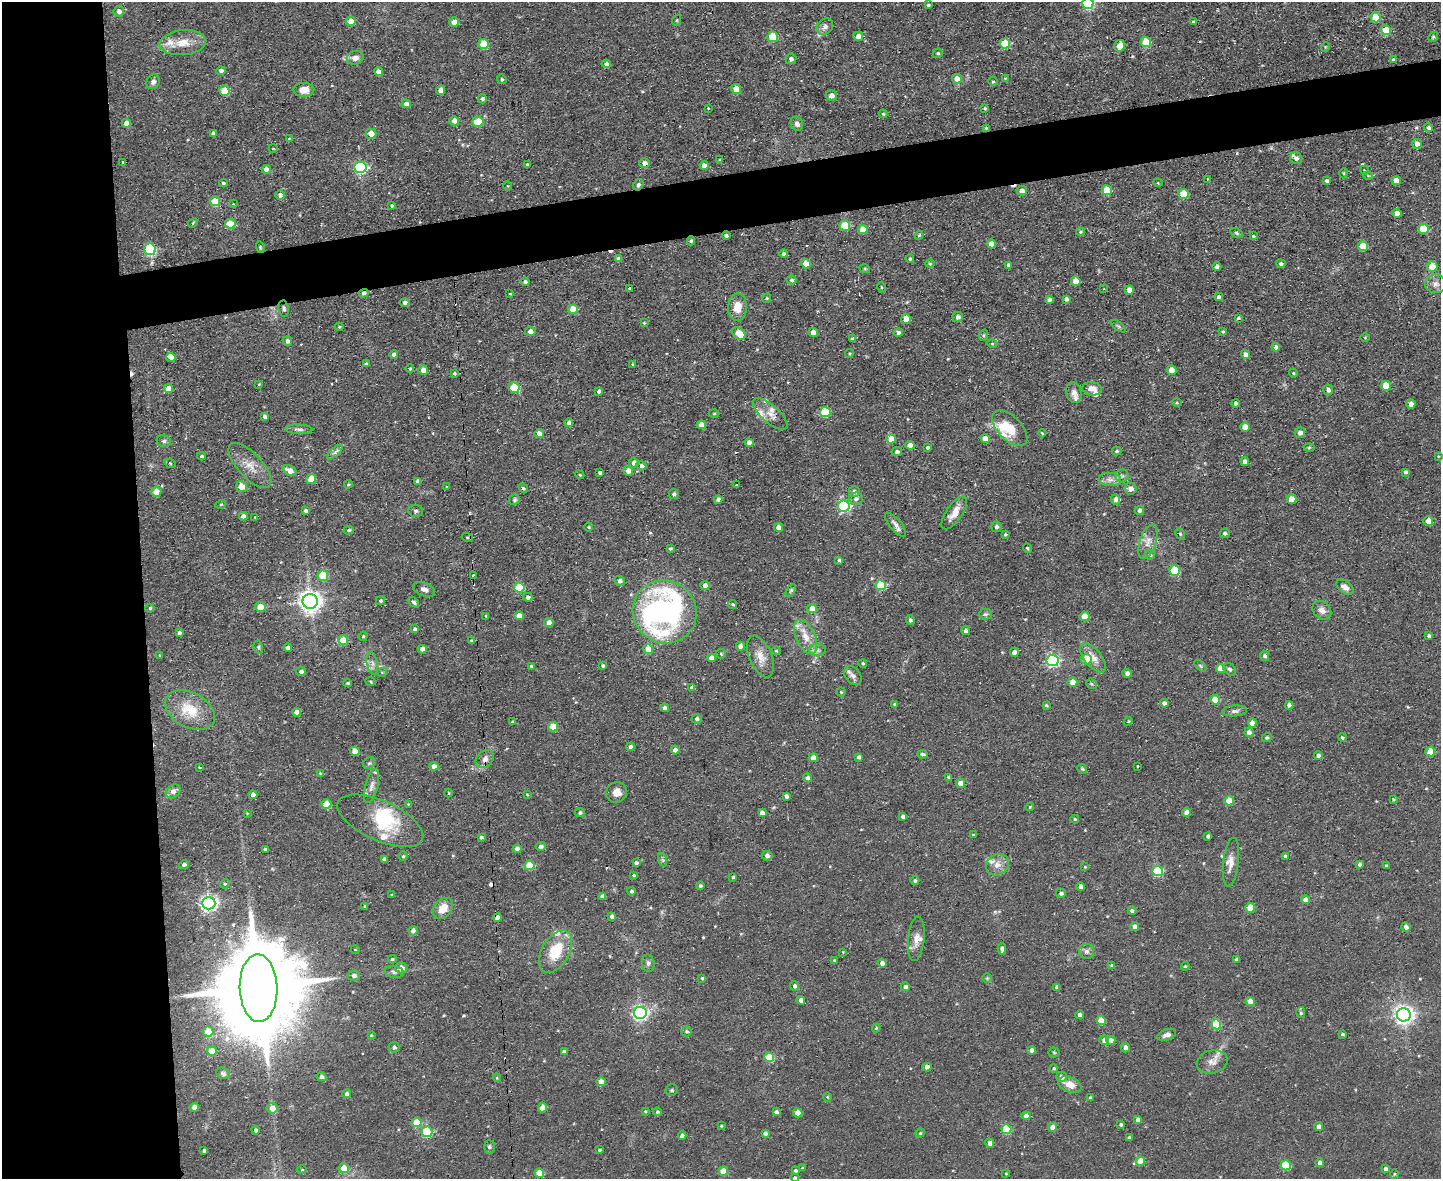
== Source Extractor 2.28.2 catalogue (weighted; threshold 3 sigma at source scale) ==
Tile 7 of 3 x 4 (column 1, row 3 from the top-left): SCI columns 239-1677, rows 1177-2353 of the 4684 x 4706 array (HDU 1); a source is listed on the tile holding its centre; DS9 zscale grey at full resolution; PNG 1443 x 1181 px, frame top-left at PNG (2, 2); each listed source drawn as its Kron ellipse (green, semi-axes under 4 px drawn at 4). Shown black and unused: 14% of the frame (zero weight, under 2 of 3 exposures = <1% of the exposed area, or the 3 px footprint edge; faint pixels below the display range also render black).
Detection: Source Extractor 2.28.2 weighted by HDU 2 'WHT'; one run over the whole footprint, this tile lists its part. Background 0.0728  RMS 0.0067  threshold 0.0301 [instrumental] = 3 sigma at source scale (4.5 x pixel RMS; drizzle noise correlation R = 1.50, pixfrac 1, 0.05/0.05 arcsec/px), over >= 5 px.
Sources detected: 525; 3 inside a brighter object's white glare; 10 cosmic-ray / hot-pixel residue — neither listed nor drawn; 19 inside a brighter listed object's ellipse — not listed separately; the other 493 listed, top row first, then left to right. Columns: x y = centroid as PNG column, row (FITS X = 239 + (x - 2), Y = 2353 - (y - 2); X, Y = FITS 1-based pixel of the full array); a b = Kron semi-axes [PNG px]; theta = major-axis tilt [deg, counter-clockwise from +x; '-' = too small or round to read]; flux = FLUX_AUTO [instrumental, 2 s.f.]
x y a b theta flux
1088 3 5 5 - 55
928 5 3 3 - 0.84
119 11 5 5 - 2.8
1376 17 5 5 - 22
677 20 5 3 - 0.65
351 21 5 4 - 8.1
454 22 5 4 - 6.7
1193 22 4 3 - 0.92
825 27 9 7 43 2.6
1386 30 5 5 - 16
858 36 5 4 - 5.2
773 37 5 5 - 21
1433 37 5 4 - 1
1146 42 5 5 - 21
183 43 23 12 6 11
1005 43 5 5 - 28
484 44 5 5 - 21
1120 46 6 5 - 8.2
1325 47 5 3 - 0.54
938 53 5 4 - 0.93
355 58 8 7 - 4.3
791 59 5 5 - 1.8
1393 59 4 3 - 1
606 64 4 4 - 2.5
221 71 4 4 - 2.7
378 71 4 4 - 4.1
1005 78 4 3 - 0.53
502 79 5 4 - 0.94
957 79 5 4 - 6.9
993 81 5 4 - 0.89
153 82 8 6 63 2.6
736 89 5 4 - 9.4
224 90 5 5 - 15
304 90 10 7 0 6.3
441 90 4 4 - 6.5
831 95 5 5 - 4.1
482 99 4 4 - 1.7
406 104 4 4 - 3.9
708 108 2 2 - 0.63
985 108 3 3 - 0.88
883 114 4 3 - 0.81
454 121 5 4 - 6.5
478 122 5 5 - 23
126 123 5 4 - 5.5
797 124 7 6 - 2.3
986 128 4 4 - 0.87
1428 128 4 4 - 1.9
213 134 4 4 - 2.2
371 134 5 5 - 5.3
289 138 4 2 - 0.44
1417 144 5 5 - 4.1
273 148 4 3 - 0.52
1296 158 6 5 - 2.4
720 160 4 3 - 0.81
123 162 3 3 - 0.6
644 163 5 5 - 4
527 164 4 3 - 0.77
704 165 4 4 - 3.8
360 167 6 5 - 87
266 169 4 4 - 5.2
1364 170 4 3 - 0.41
1343 173 5 3 - 0.7
1368 175 5 3 - 0.54
1207 179 3 2 - 0.64
1396 180 5 4 - 6.3
1327 181 3 3 - 1.4
223 183 4 3 - 1.1
1158 183 5 3 - 0.52
638 185 6 4 57 1.5
507 186 5 3 - 0.55
1107 190 5 5 - 16
1022 191 5 4 - 3.1
1183 194 5 5 - 20
280 195 4 4 - 2.4
215 201 5 5 - 19
233 204 3 3 - 0.49
392 206 4 3 - 1.4
1397 213 5 4 - 4.4
193 223 5 4 - 0.83
230 224 5 5 - 19
845 226 5 5 - 25
863 229 5 4 - 10
1423 229 5 5 - 23
1080 232 4 3 - 0.97
1236 233 7 4 -28 1
919 235 4 4 - 0.83
726 236 4 3 - 1.5
1253 236 4 3 - 0.62
691 241 4 4 - 1.1
991 244 4 4 - 6.1
1363 246 5 5 - 17
260 247 6 3 -73 0.7
150 249 6 5 - 67
783 253 4 4 - 1.6
619 259 4 4 - 2.8
910 259 4 4 - 1
806 264 5 4 - 10
930 264 4 4 - 0.69
1281 264 5 4 - 1.5
1009 265 4 4 - 2.2
1217 267 4 4 - 1.6
1432 267 5 5 - 9.2
865 269 5 3 - 0.6
791 280 5 4 - 1.2
1076 281 5 4 - 6.6
525 282 4 4 - 1.7
1435 284 10 9 - 3.7
881 287 5 3 - 0.62
630 288 3 3 - 3.2
1104 289 3 2 - 0.51
1129 290 5 4 - 5
364 293 5 4 - 2
510 294 3 2 - 0.55
1219 297 4 4 - 1.5
767 298 4 4 - 0.71
1066 299 4 4 - 2.1
1049 300 4 4 - 1.8
405 302 4 4 - 2.1
737 307 14 9 86 8.4
283 309 8 5 -83 1.3
573 309 5 4 - 14
958 317 5 5 - 2.7
1238 318 3 3 - 1.1
906 319 5 4 - 8.1
644 323 4 4 - 0.56
1118 326 9 4 -35 1.3
339 327 4 4 - 0.7
530 331 5 5 - 3.3
1223 331 3 3 - 1
739 333 7 5 -38 13
813 333 4 4 - 6.7
898 333 4 4 - 2.3
984 335 6 3 72 0.85
1365 337 4 3 - 0.51
852 339 4 4 - 1.3
287 341 5 4 - 2.2
992 344 5 3 - 0.62
1276 347 4 4 - 2
849 353 4 3 - 0.67
394 354 4 4 - 2
1245 354 5 4 - 2.9
171 357 4 4 - 4.3
366 364 4 3 - 1.2
632 364 3 3 - 0.76
410 369 4 4 - 0.81
423 370 5 4 - 5.7
1172 370 5 5 - 9.1
454 373 3 3 - 0.86
1293 373 4 4 - 0.71
259 384 4 2 - 0.45
1386 386 5 5 - 11
514 388 5 5 - 25
168 389 5 4 - 7.6
1092 389 10 6 -9 5.2
1328 390 5 5 - 2.2
599 391 4 4 - 1.9
1074 393 10 8 -78 3.5
1177 403 5 3 - 0.63
1236 403 4 4 - 1.6
1411 404 5 4 - 4
825 412 5 5 - 34
714 414 5 3 - 0.7
770 414 21 8 -41 6.2
265 417 4 4 - 2.3
569 423 4 4 - 2.2
701 425 4 4 - 6.1
1245 427 5 4 - 5.8
1010 428 22 12 -46 14
299 429 13 5 -2 2.1
1042 433 4 2 - 0.66
1300 433 5 5 - 3.3
539 434 5 4 - 3.7
891 439 5 4 - 11
985 439 5 4 - 5.6
164 441 7 5 -14 1.6
749 443 4 4 - 4.1
910 445 5 4 - 6.1
1309 447 5 3 - 0.77
928 448 3 3 - 1.3
1117 451 5 4 - 1.1
335 452 10 4 42 2.1
897 452 5 4 - 1.8
201 456 4 3 - 1
1438 456 4 3 - 0.51
1245 462 4 4 - 2.8
170 463 6 3 -20 0.65
634 463 5 5 - 3.4
250 466 28 12 -47 10
641 466 5 4 - 1.8
290 471 7 5 -27 6.4
628 471 5 4 - 4.8
1406 472 4 3 - 1.8
600 473 4 3 - 1.3
580 475 5 3 - 0.67
1122 476 6 6 - 1.8
311 479 5 5 - 16
1110 480 11 6 -6 3.6
418 481 4 4 - 3
348 484 4 3 - 0.69
737 485 4 3 - 2.6
241 487 6 5 - 8.6
447 487 4 3 - 0.51
523 488 5 4 - 0.89
1130 489 6 5 - 3.1
156 492 5 5 - 8
854 492 5 5 - 2.6
674 494 5 4 - 1.6
856 498 7 6 - 2.3
718 499 4 4 - 2.3
1292 499 5 4 - 8.4
514 500 5 5 - 1.2
1115 500 5 4 - 4.2
221 504 5 3 - 0.59
844 506 6 5 - 91
306 510 4 3 - 1.8
1139 510 5 4 - 2.3
416 511 7 6 - 1.6
954 513 19 8 55 8.4
243 516 4 4 - 2.5
255 517 3 2 - 0.49
1428 521 5 5 - 6.7
896 525 15 5 -49 3.3
589 527 5 3 - 0.6
778 527 4 4 - 4.2
996 527 5 5 - 1.7
349 530 5 4 - 1.2
1225 533 5 4 - 1
1005 534 3 3 - 0.79
1180 534 6 4 -59 0.97
467 537 5 3 - 0.67
1148 541 18 8 72 5.6
1027 548 5 4 - 0.94
670 549 4 3 - 1.2
1150 555 5 5 - 1.6
839 560 3 3 - 1.2
1175 571 5 5 - 30
473 575 3 2 - 1.8
323 576 5 5 - 24
620 581 5 5 - 2.7
705 585 4 4 - 3.6
881 585 5 5 - 34
519 587 5 5 - 30
1345 587 10 6 -35 3.5
424 589 11 7 -21 3
791 590 7 4 58 1.1
528 597 4 4 - 2.5
310 601 7 7 - 500
380 601 4 4 - 0.84
414 602 6 4 -43 1.5
733 604 4 4 - 1
260 607 5 5 - 9
150 608 4 4 - 1
812 608 5 4 - 6.6
1322 610 10 8 -46 3.9
665 612 32 31 - 180
986 614 6 5 - 1.4
486 616 3 3 - 0.77
519 616 4 4 - 5.7
1085 616 5 5 - 12
910 620 5 4 - 1.6
549 623 4 4 - 4.5
415 629 4 4 - 1.5
966 631 4 4 - 2.4
179 633 4 3 - 1.4
363 636 5 4 - 0.91
1429 636 4 3 - 1.3
806 637 18 9 -66 8.9
343 640 5 5 - 15
472 641 4 4 - 1.7
740 646 4 4 - 3.7
258 647 6 4 -75 1
288 648 4 4 - 3.3
422 649 4 4 - 3.3
648 649 5 5 - 9.6
818 650 8 6 -1 2.3
776 651 4 4 - 0.64
1014 652 4 4 - 3.6
721 654 5 4 - 0.73
160 655 3 3 - 0.71
760 656 22 11 -68 8.1
1265 656 5 4 - 1.7
711 658 4 4 - 4.9
1093 658 17 8 -51 6.8
1086 659 5 5 - 18
1053 660 6 6 - 110
372 663 11 5 -78 2.7
863 663 4 4 - 1.1
531 666 3 3 - 0.86
603 666 3 3 - 1.2
1200 666 7 4 -45 1.1
1221 668 5 4 - 8.5
1230 669 7 5 -44 1.5
301 672 5 4 - 2
382 672 5 3 - 0.68
1127 673 4 4 - 2.3
853 675 10 7 -52 2.6
371 681 5 2 - 0.63
1072 682 5 5 - 5.6
348 683 4 3 - 0.89
1091 684 6 4 -42 1
692 688 4 4 - 2.8
841 692 4 4 - 0.9
1215 700 5 4 - 13
1164 703 4 4 - 2.4
895 704 4 3 - 0.93
1046 705 4 4 - 0.85
1289 705 4 4 - 2.8
665 708 4 3 - 2.2
190 710 27 17 -28 19
1235 711 12 5 4 2.5
297 712 4 4 - 4
697 719 5 5 - 1.6
1128 721 4 4 - 0.71
512 722 3 3 - 0.71
1252 723 4 4 - 6.1
553 727 5 5 - 14
1249 732 4 4 - 2.7
1267 737 5 4 - 1.1
1342 737 4 4 - 1
630 747 4 4 - 2.6
675 750 4 4 - 3
355 751 5 4 - 6.7
1430 752 5 4 - 15
923 754 5 4 - 1.6
1318 755 4 4 - 2
859 757 4 4 - 1.6
813 758 4 4 - 7.8
485 759 10 7 44 3.7
369 763 6 5 - 1.1
434 766 5 4 - 3.8
1137 766 3 3 - 1.7
199 767 3 2 - 0.83
1082 769 5 4 - 0.93
320 773 4 4 - 0.5
948 777 4 3 - 1.1
808 778 4 4 - 2.4
960 783 4 4 - 7.3
372 786 17 6 76 3.6
173 791 8 6 39 3.7
616 792 11 10 - 6
449 793 4 3 - 0.44
253 795 4 4 - 4.2
527 795 4 3 - 0.54
786 796 4 3 - 1.8
1393 799 4 4 - 0.82
1229 801 5 4 - 14
326 804 5 4 - 15
408 804 4 3 - 0.6
1030 807 4 4 - 0.67
1187 812 4 4 - 4.1
247 813 4 4 - 0.49
580 813 5 4 - 1.4
762 813 4 4 - 3.5
903 816 4 3 - 2.4
1075 819 4 3 - 0.87
380 821 46 20 -24 33
973 835 3 3 - 0.74
1208 836 4 4 - 1.7
481 837 4 3 - 1.2
541 846 5 4 - 2
265 849 3 3 - 1.2
517 849 4 4 - 3.3
403 856 5 4 - 0.99
767 856 5 5 - 1.9
1285 856 4 4 - 1.1
384 859 4 4 - 2.3
663 860 7 4 -70 1.1
1231 862 24 7 83 5.7
636 863 4 3 - 1.8
184 864 5 4 - 2.1
1359 864 4 3 - 1.5
530 865 5 5 - 21
997 865 12 10 33 5.5
1386 866 4 3 - 0.79
1085 867 4 4 - 0.63
1157 871 5 5 - 44
634 875 4 4 - 1.1
733 877 4 3 - 1.5
915 881 4 4 - 1.3
225 884 5 4 - 0.85
700 886 4 4 - 1.5
1081 887 4 4 - 3.3
631 891 4 4 - 1.1
1061 893 5 5 - 1.4
392 895 4 3 - 0.6
602 896 4 4 - 3
1305 900 4 4 - 5
209 903 7 6 - 240
365 906 3 3 - 1.1
443 908 11 8 48 8.7
1250 908 5 5 - 14
1132 911 4 3 - 1.8
497 917 4 4 - 4
612 917 4 4 - 2.7
1135 926 4 4 - 3.2
1406 927 5 4 - 2.6
413 931 4 4 - 3.6
916 939 22 8 84 5.9
355 949 4 3 - 0.45
1002 949 5 4 - 3.6
555 951 23 13 60 22
1086 951 7 7 - 2.5
843 952 4 4 - 0.52
392 959 4 4 - 1.2
834 960 3 3 - 0.55
1236 960 4 3 - 2.1
648 963 8 6 -82 1.9
882 963 4 4 - 2.8
1112 965 4 3 - 1.4
1185 966 4 3 - 0.74
401 968 6 5 - 4.7
394 972 10 6 -7 2.1
354 975 6 5 - 2.4
702 978 4 4 - 0.88
987 978 5 5 - 0.88
794 986 5 4 - 1.7
905 987 4 4 - 2.1
1057 987 4 4 - 2.5
258 988 34 19 -88 16000
801 1000 4 4 - 3.5
1250 1002 4 4 - 7.2
640 1013 6 6 - 180
1301 1013 5 4 - 1.1
1080 1015 4 4 - 2.8
1404 1015 7 6 - 350
1101 1020 4 4 - 13
1216 1024 5 5 - 23
876 1028 4 3 - 0.73
687 1031 5 5 - 1
208 1032 5 5 - 10
1342 1034 3 3 - 0.91
371 1035 3 2 - 0.63
1167 1035 9 5 20 2.9
1104 1040 5 4 - 3
1111 1040 5 4 - 3.5
394 1047 5 5 - 1.5
1125 1048 5 4 - 2.5
1031 1050 4 4 - 2.7
212 1051 5 4 - 10
564 1052 4 4 - 2.8
1054 1052 5 5 - 0.83
769 1057 5 5 - 25
1212 1062 15 11 15 5.7
927 1067 4 4 - 5
1054 1068 4 4 - 0.84
223 1073 7 5 -26 1.3
322 1077 5 4 - 2.7
1061 1077 5 5 - 3.3
497 1078 4 3 - 0.59
601 1082 5 4 - 5.4
1070 1085 12 7 -23 7
672 1090 6 5 - 1.6
346 1094 4 4 - 2.5
827 1097 5 3 - 0.58
1090 1098 3 3 - 1.1
194 1107 4 4 - 5
272 1108 5 5 - 6.1
543 1108 4 4 - 9.9
645 1111 3 3 - 0.62
657 1112 4 4 - 1.2
776 1112 4 4 - 1.7
798 1113 4 4 - 8.5
1026 1116 4 4 - 4.2
1138 1120 4 4 - 3.1
417 1123 5 4 - 14
1121 1124 3 3 - 1.1
721 1126 3 2 - 0.58
1052 1127 4 4 - 5
1319 1127 4 4 - 3.6
1006 1129 5 5 - 30
256 1130 4 4 - 1.6
427 1132 5 5 - 46
765 1133 4 4 - 2.2
920 1133 5 4 - 0.85
682 1135 4 4 - 2.1
1129 1138 4 3 - 1.8
990 1143 5 4 - 3.8
489 1147 7 5 -90 1.2
599 1150 3 3 - 1.1
204 1151 4 3 - 1.3
1140 1161 5 4 - 12
1320 1163 4 4 - 3.3
1286 1165 5 5 - 29
344 1168 5 5 - 8.9
802 1168 4 4 - 0.83
1385 1169 4 4 - 1.8
302 1170 5 3 - 0.53
723 1171 4 4 - 12
795 1171 4 4 - 1.3
539 1173 5 4 - 17
1006 1173 4 3 - 0.56
1394 1174 4 3 - 0.57
795 1178 4 4 - 1.6
Overlapping masked pixels (flux is a lower limit): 3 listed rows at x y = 638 185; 364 293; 497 917
Isophote crosses this tile's border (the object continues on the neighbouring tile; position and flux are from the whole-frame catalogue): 2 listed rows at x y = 1088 3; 795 1178